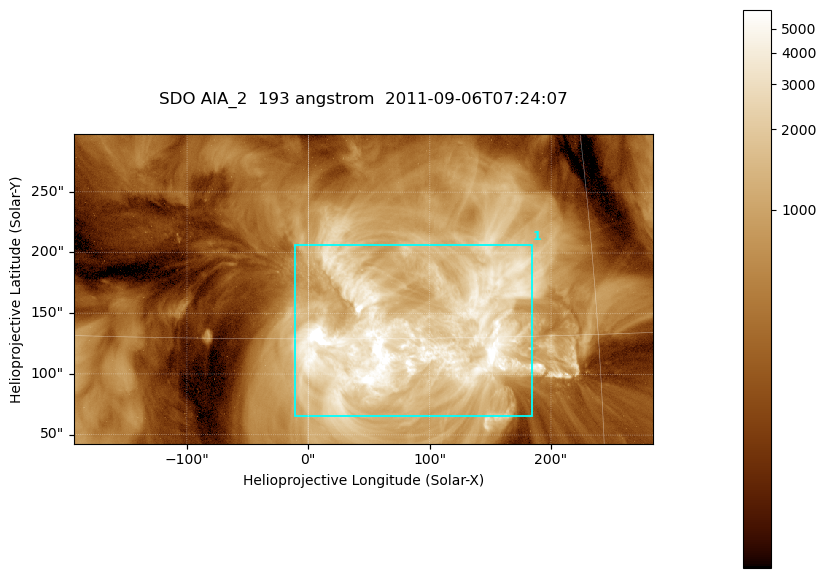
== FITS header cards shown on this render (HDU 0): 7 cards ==
TELESCOP= 'SDO     '           /
INSTRUME= 'AIA_2   '           /
WAVELNTH=                  193 /
WAVEUNIT= 'angstrom'           /
DATE-OBS= '2011-09-06T07:24:07.84' /
CTYPE1  = 'HPLN-TAN'           /
CTYPE2  = 'HPLT-TAN'           /

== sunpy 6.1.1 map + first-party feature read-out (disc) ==
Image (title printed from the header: SDO AIA_2  193 angstrom  2011-09-06T07:24:07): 794 x 424 px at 0.601 arcsec/px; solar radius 952 arcsec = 1584 px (partial field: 4.3% of the solar disc is inside the frame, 100% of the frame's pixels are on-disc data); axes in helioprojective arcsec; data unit not stated in the header (colour bar unlabelled)
Pointing: header CRPIX1/2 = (2043.76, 2047.55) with CRVAL1/2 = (0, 0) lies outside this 794 x 424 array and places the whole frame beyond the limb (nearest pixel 1.3 R_sun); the SolarSoft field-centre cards XCEN/YCEN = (45.21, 170.1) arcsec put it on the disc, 1640 arcsec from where CRPIX/CRVAL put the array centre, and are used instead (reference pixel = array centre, CRVAL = XCEN/YCEN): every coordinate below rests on XCEN/YCEN
Orientation: roll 0.0563 deg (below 1 deg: not rotated)
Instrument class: DISC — disc imager (sunpy class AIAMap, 193 A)
Bright regions (active regions / flare kernels): reference = the on-disc median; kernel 7 px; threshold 5 sigma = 2226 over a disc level ~506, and >= 1.15x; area >= 336 px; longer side >= 5 px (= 3 arcsec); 1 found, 1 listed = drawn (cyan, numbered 1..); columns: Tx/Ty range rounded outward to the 2 arcsec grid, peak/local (2 s.f.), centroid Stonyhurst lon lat
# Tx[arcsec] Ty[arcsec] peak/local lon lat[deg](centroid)
1 -12..184 64..208 21 +5 +15